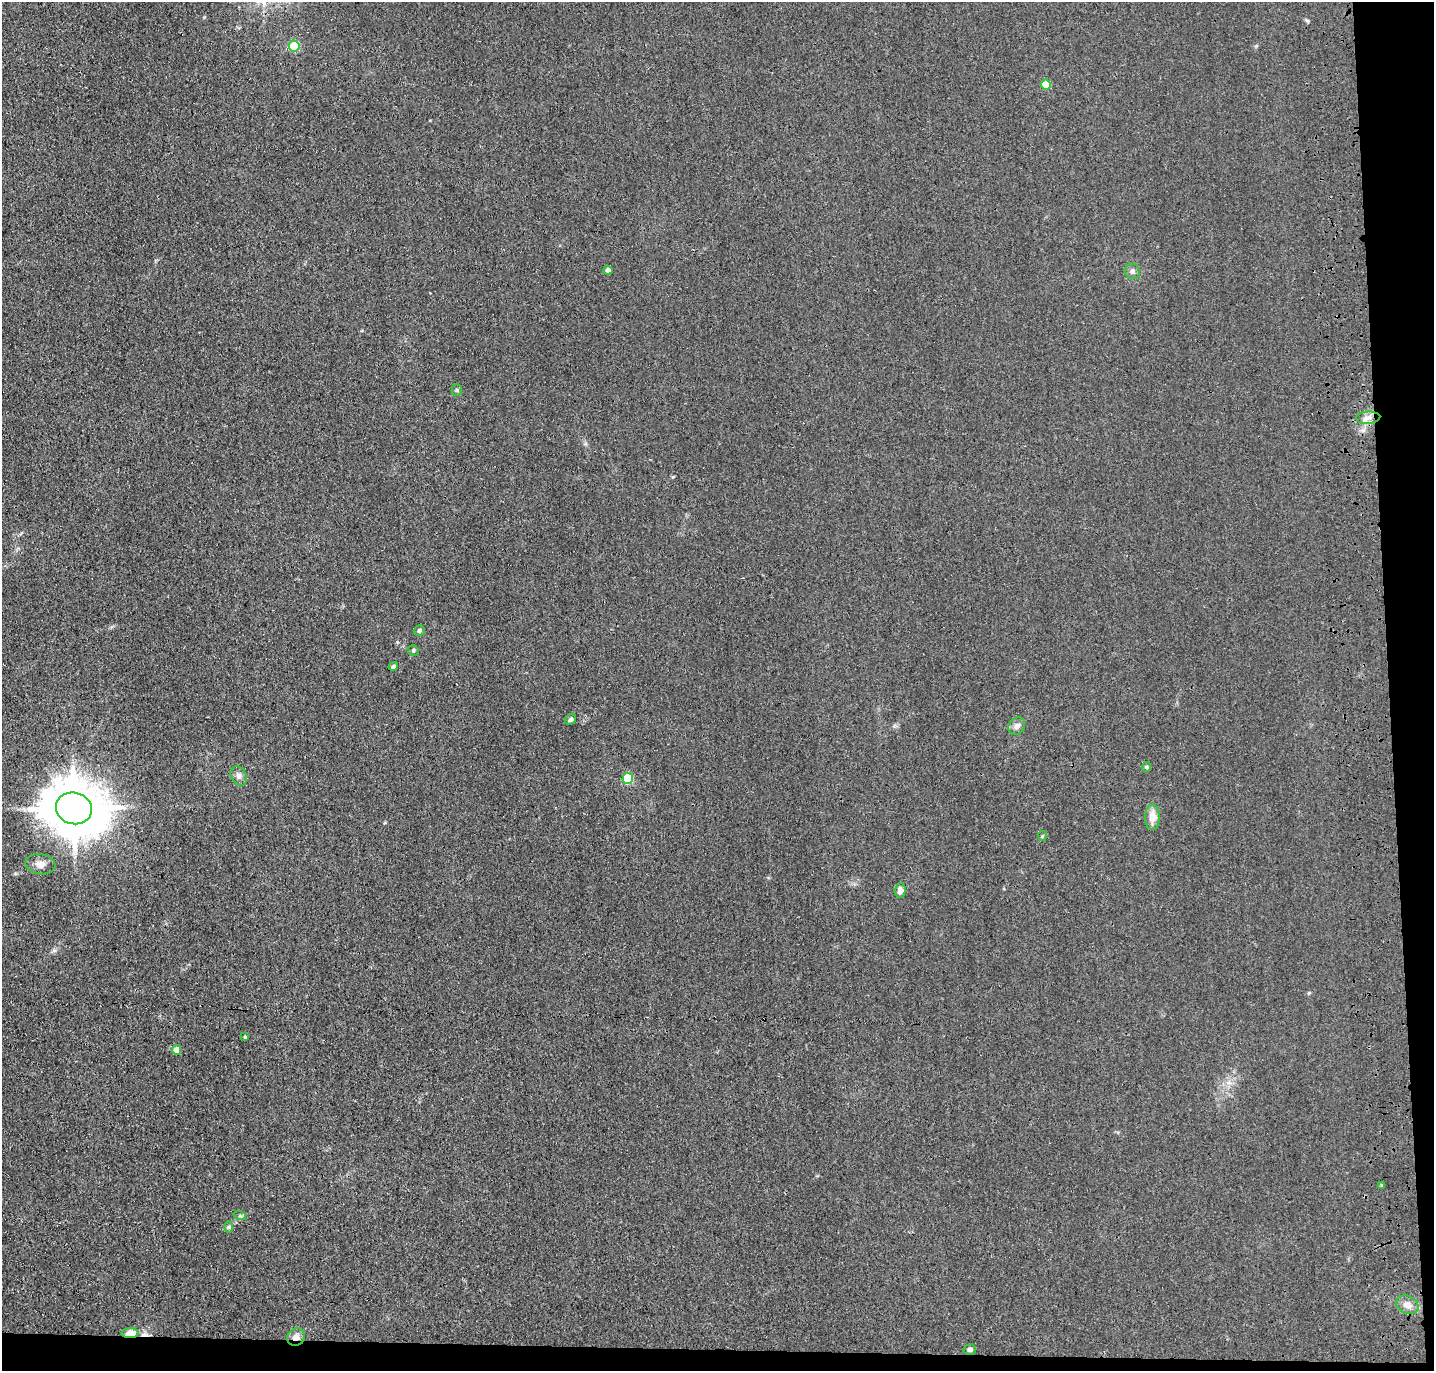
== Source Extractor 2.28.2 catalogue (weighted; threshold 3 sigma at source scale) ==
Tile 9 of 3 x 3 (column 3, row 3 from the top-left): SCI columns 2981-4412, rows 118-1486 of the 4528 x 4340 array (HDU 1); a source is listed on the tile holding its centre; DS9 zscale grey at full resolution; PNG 1436 x 1373 px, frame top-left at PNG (2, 2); each listed source drawn as its Kron ellipse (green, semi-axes under 4 px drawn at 4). Shown black and unused: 5% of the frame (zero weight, under 3 of 4 exposures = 6% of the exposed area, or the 3 px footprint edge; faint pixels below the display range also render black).
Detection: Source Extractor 2.28.2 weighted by HDU 2 'WHT'; one run over the whole footprint, this tile lists its part. Background 0.0236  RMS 0.0056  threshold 0.0254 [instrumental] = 3 sigma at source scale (4.5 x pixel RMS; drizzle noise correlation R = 1.50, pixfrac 1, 0.05/0.05 arcsec/px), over >= 5 px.
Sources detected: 29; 1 cosmic-ray / hot-pixel residue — neither listed nor drawn; the other 28 listed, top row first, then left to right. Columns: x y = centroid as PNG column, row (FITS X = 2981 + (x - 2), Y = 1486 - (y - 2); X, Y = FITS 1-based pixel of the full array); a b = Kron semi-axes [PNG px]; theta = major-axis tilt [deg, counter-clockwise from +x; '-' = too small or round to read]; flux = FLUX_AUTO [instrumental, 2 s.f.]
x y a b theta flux
294 46 5 5 - 35
1046 84 5 5 - 16
608 270 4 4 - 2.8
1132 271 8 7 - 1.8
457 390 5 5 - 0.83
1368 418 12 6 4 3
419 630 6 5 - 1.4
413 650 5 5 - 1
393 666 5 4 - 1.1
571 719 6 4 35 1.4
1017 726 9 7 53 2.8
1147 767 5 4 - 1.1
239 776 10 7 -63 2.6
628 778 5 5 - 33
74 808 18 15 -15 3100
1152 817 13 7 89 6.4
1042 836 5 4 - 0.67
40 864 15 10 -10 3.8
900 891 7 5 87 3.5
245 1037 4 4 - 0.6
176 1050 5 4 - 5.2
1381 1186 3 3 - 1.4
240 1216 6 4 -18 0.87
229 1227 6 4 89 0.82
1407 1305 11 8 -27 4
130 1333 8 5 3 11
296 1337 9 8 - 3.6
970 1349 6 5 - 1.6
Overlapping masked pixels (flux is a lower limit): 2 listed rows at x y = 130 1333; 296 1337